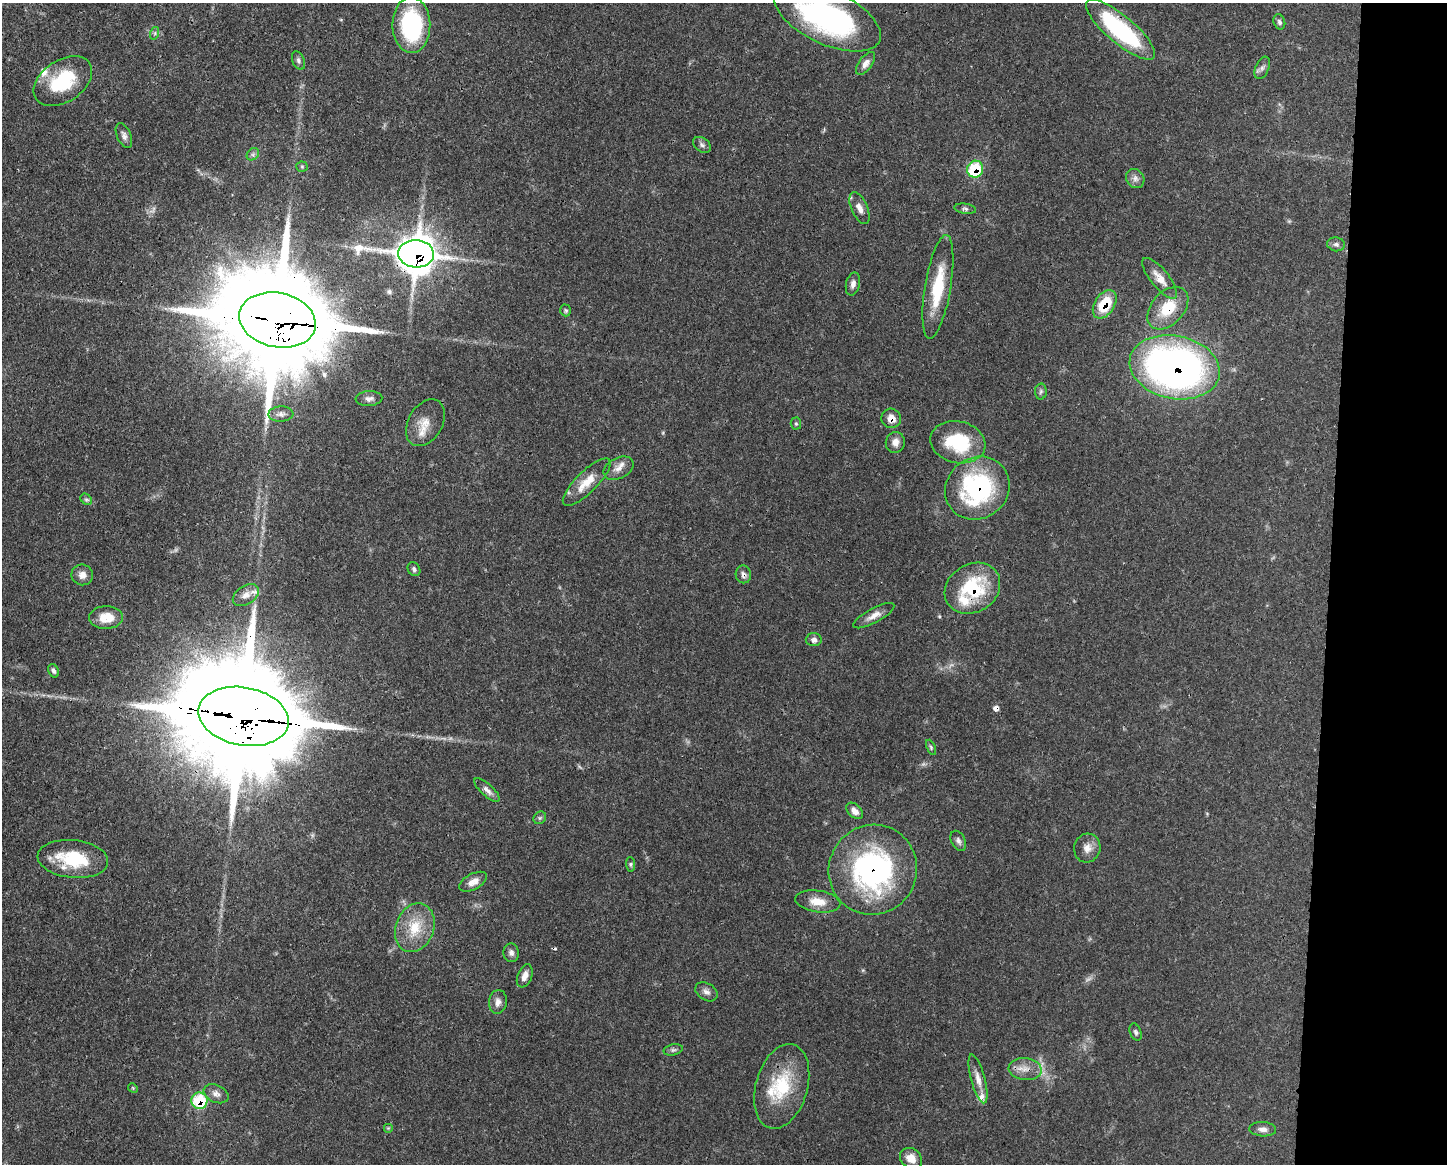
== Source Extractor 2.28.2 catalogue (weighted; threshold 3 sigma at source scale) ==
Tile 9 of 3 x 4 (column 3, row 3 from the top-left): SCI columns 3001-4445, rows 1165-2326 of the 4670 x 4656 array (HDU 1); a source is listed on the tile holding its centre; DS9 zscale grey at full resolution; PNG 1449 x 1166 px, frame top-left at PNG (2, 3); each listed source drawn as its Kron ellipse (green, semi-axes under 4 px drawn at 4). Shown black and unused: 8% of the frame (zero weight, under 3 of 4 exposures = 1% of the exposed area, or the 3 px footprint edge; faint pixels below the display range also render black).
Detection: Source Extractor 2.28.2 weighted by HDU 2 'WHT'; one run over the whole footprint, this tile lists its part. Background 0.0589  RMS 0.0034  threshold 0.0152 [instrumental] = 3 sigma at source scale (4.5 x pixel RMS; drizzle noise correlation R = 1.50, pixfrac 1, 0.05/0.05 arcsec/px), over >= 5 px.
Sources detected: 86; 3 too faint to see at this stretch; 2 cosmic-ray / hot-pixel residue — neither listed nor drawn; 5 inside a brighter listed object's ellipse — not listed separately; the other 76 listed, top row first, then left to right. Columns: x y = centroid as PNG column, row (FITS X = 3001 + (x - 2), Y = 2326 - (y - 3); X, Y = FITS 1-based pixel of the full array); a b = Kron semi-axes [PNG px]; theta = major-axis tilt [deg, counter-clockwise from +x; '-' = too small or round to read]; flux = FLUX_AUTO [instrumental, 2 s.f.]
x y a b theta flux
828 17 57 27 -25 78
1279 22 8 5 -70 0.83
411 25 28 19 -89 38
1120 30 44 13 -40 41
155 33 6 4 72 0.61
298 60 10 6 -67 0.95
866 63 13 6 53 2.1
1262 68 12 6 66 1.3
63 81 32 21 34 20
124 136 13 7 -66 1.5
702 145 10 6 -38 1.1
253 154 7 5 45 0.86
302 167 5 5 - 0.52
975 169 8 8 - 18
1135 178 10 8 -53 1.6
859 208 17 8 -66 2.5
965 209 11 5 -7 0.9
1336 244 9 7 -10 1
416 254 18 14 -4 700
1160 278 25 9 -51 4.3
853 284 12 7 77 1.7
938 287 52 13 81 16
1105 304 16 10 57 12
1168 308 25 16 48 11
566 310 6 5 - 0.61
277 320 39 27 -12 9300
1175 367 46 31 -11 180
1041 391 8 6 87 0.73
369 399 13 7 3 1.6
281 414 12 7 2 1.6
891 418 10 9 - 3.2
425 423 25 17 60 6.1
796 424 6 5 - 0.55
895 442 10 9 - 2.1
958 442 28 21 -13 22
619 468 16 10 26 2.9
587 482 32 10 45 6.8
977 488 33 30 38 50
86 499 6 5 - 0.72
414 569 7 6 - 0.88
743 574 9 7 -79 1.3
82 575 11 10 - 2.3
972 588 29 24 33 23
246 595 14 9 32 2.5
874 616 23 7 29 3
106 617 17 11 3 6.5
814 640 8 6 3 1.4
53 671 7 5 -63 1
243 716 46 29 -10 12000
931 747 8 4 -66 0.58
487 790 16 6 -42 1.9
855 811 10 6 -44 2.4
540 818 7 5 44 0.69
958 841 11 7 -62 1.2
1087 848 14 13 - 3.1
73 859 35 19 -6 19
630 864 7 4 -85 0.65
873 870 45 44 - 73
473 882 15 8 28 2.9
818 901 23 11 -8 5.4
415 928 25 19 69 10
511 953 9 7 -85 1.4
525 976 12 7 68 2.2
706 992 12 8 -30 1.7
498 1002 12 9 83 2
1136 1032 9 5 -69 0.81
673 1050 10 5 13 0.85
1025 1069 16 11 -5 3.9
978 1079 25 7 -75 3.2
782 1086 43 26 74 20
133 1088 5 4 - 0.37
216 1094 13 8 -25 2
199 1101 8 8 - 18
388 1128 5 5 - 0.42
1263 1129 13 7 -3 1.8
911 1158 12 9 -36 3.8
Overlapping masked pixels (flux is a lower limit): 16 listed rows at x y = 828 17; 1120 30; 975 169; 416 254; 1105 304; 1168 308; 277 320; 1175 367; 891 418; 977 488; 743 574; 972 588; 243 716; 873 870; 1025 1069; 199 1101
Isophote crosses this tile's border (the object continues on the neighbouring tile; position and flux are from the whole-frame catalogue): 2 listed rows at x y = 828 17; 1120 30